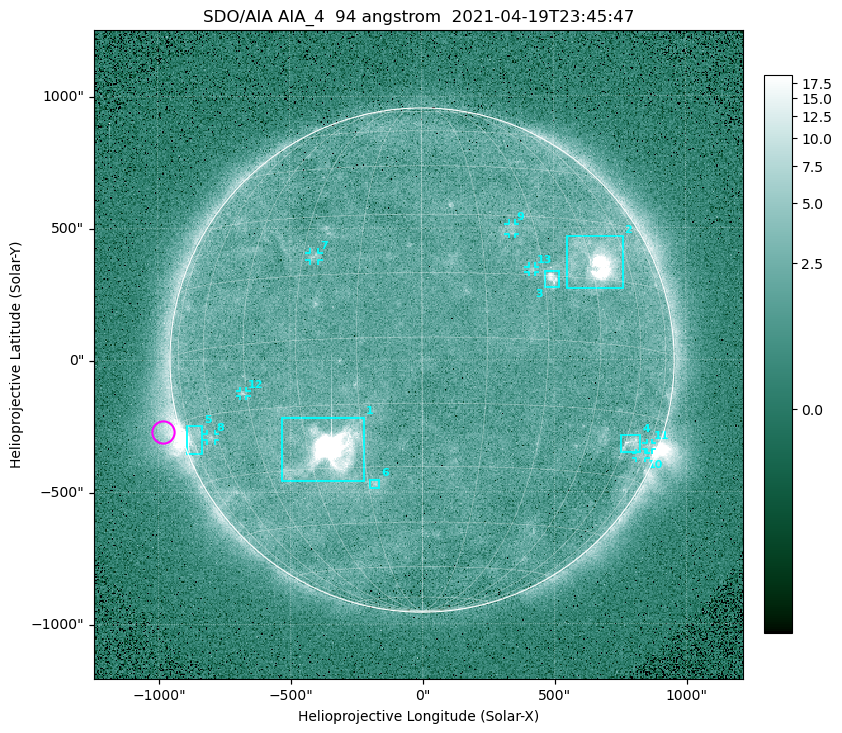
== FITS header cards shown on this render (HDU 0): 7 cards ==
TELESCOP= 'SDO/AIA '
INSTRUME= 'AIA_4   '
WAVELNTH=                   94
WAVEUNIT= 'angstrom'
DATE-OBS= '2021-04-19T23:45:47.12'
CTYPE1  = 'HPLN-TAN'
CTYPE2  = 'HPLT-TAN'

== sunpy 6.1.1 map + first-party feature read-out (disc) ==
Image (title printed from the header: SDO/AIA AIA_4  94 angstrom  2021-04-19T23:45:47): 512 x 512 px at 4.8 arcsec/px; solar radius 955 arcsec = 199 px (full disc in frame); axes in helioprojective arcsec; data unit not stated in the header (colour bar unlabelled)
Orientation: roll -0.138 deg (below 1 deg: not rotated)
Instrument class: DISC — disc imager (sunpy class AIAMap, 94 A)
Bright regions (active regions / flare kernels): reference = the median radial profile (limb darkening/brightening removed); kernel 5 px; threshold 5 sigma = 2.54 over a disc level ~1.83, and >= 1.15x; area >= 9 px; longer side >= 5 px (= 24 arcsec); searched inside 0.97 R_sun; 13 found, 13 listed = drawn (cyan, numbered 1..; 7 of them under ~33 arcsec drawn as corner ticks so the feature stays visible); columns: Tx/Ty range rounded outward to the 10 arcsec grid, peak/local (2 s.f.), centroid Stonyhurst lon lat
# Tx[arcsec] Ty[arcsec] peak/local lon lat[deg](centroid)
1 -540..-220 -460..-210 2211 -24 -26
2 550..760 270..470 43 +48 +19
3 460..520 270..340 7.1 +32 +14
4 750..830 -350..-280 4.4 +63 -22
5 -900..-830 -360..-250 6 -73 -19
6 -200..-160 -490..-450 3.4 -13 -34
7 -430..-390 380..410 2.9 -27 +20
8 -820..-780 -300..-280 2.9 -63 -20
9 330..360 470..520 2.7 +23 +26
10 810..850 -380..-350 2.3 +72 -24
11 850..870 -340..-310 2.8 +75 -21
12 -690..-660 -140..-110 3.1 -46 -11
13 400..430 330..360 2.8 +27 +16
Off-limb structures (1.02-1.3 R_sun): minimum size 50 px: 5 found; the strongest spans PA ~90..115 deg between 1.02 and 1.22 R_sun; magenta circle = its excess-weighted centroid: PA ~105 deg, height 1.07 R_sun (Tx ~-980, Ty ~-270 arcsec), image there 4.7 x the reference